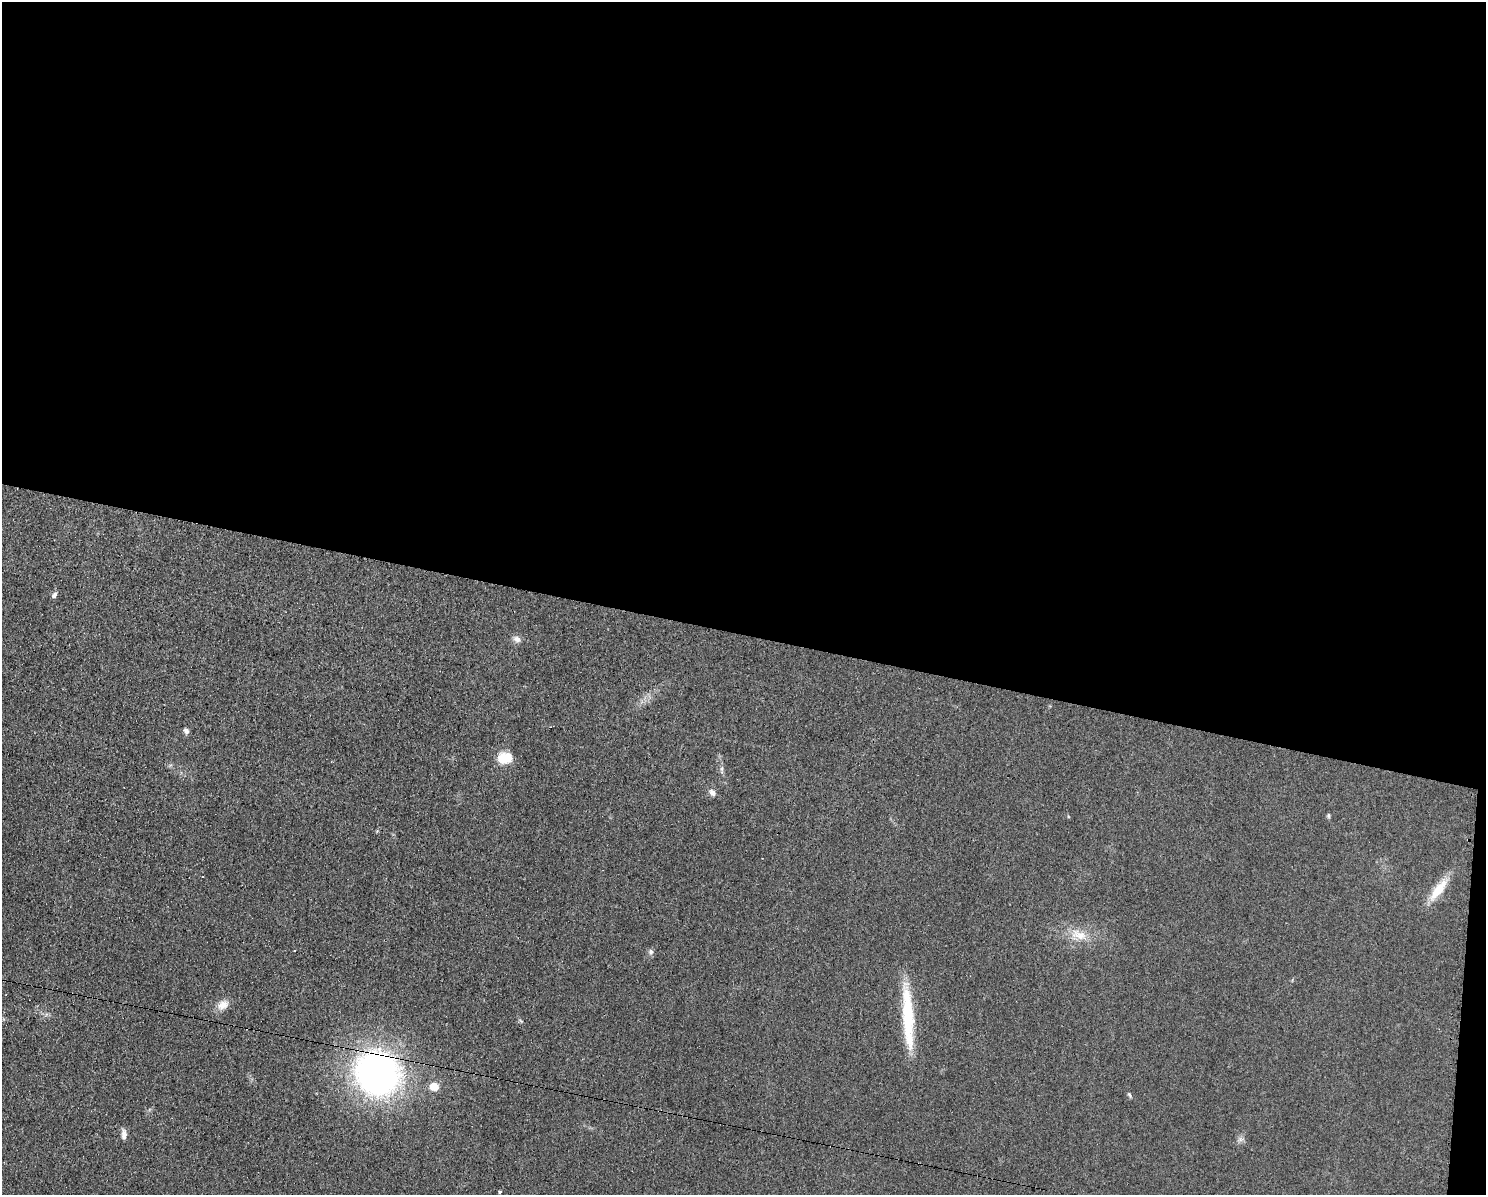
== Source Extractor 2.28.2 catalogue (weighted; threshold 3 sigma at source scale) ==
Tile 3 of 3 x 4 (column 3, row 1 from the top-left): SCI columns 3091-4574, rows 3579-4771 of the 4823 x 4771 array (HDU 1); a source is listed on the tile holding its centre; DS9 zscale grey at full resolution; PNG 1488 x 1197 px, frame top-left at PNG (2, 2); no overlay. Shown black and unused: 54% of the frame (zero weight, under 2 of 3 exposures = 2% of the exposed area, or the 3 px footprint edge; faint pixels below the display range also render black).
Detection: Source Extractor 2.28.2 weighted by HDU 2 'WHT'; one run over the whole footprint, this tile lists its part. Background 0.0548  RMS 0.0099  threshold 0.0444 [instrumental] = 3 sigma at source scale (4.5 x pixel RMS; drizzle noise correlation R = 1.50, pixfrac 1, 0.05/0.05 arcsec/px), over >= 5 px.
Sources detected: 21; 2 cosmic-ray / hot-pixel residue — not listed; the other 19 listed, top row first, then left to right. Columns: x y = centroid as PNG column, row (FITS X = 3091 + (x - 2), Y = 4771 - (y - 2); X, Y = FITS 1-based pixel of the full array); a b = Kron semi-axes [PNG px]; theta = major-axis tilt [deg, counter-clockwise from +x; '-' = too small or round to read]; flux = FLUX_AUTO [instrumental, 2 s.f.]
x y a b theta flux
54 595 7 6 - 3.1
517 639 10 7 -21 4.8
186 731 7 6 - 2.9
505 758 18 13 3 18
722 769 8 4 90 2.1
712 793 9 7 -49 4.4
1328 815 8 4 -90 1.4
377 831 4 4 - 0.9
1438 889 34 11 53 22
1078 935 24 13 -15 18
651 951 7 7 - 2.6
223 1005 16 10 27 9.3
908 1017 77 11 -87 60
378 1074 36 33 -46 400
434 1086 9 8 - 12
1129 1095 7 4 -65 1.5
124 1134 13 6 88 5.1
1240 1139 8 6 20 3.2
500 1192 4 3 - 2.3
Overlapping masked pixels (flux is a lower limit): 1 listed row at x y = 378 1074